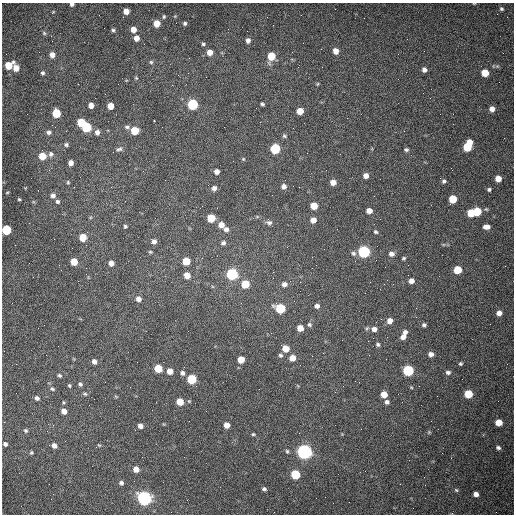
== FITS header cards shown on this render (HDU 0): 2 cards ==
NAXIS1  =                  512 /fastest changing axis
NAXIS2  =                  512 /next to fastest changing axis

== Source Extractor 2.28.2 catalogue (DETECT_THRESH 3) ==
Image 512 x 512 px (HDU 0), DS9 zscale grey, 1 PNG px = 1 image px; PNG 516 x 516 px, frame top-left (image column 1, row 512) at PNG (2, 3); no overlay
Background 1510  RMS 23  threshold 68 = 3 sigma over >= 5 px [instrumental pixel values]
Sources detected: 161; all 161 listed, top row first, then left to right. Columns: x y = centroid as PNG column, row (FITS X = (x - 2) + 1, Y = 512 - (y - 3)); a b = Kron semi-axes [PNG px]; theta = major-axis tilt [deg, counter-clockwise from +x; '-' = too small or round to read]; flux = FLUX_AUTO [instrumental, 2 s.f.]
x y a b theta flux
474 3 4 2 - 1000
72 4 4 3 - 3900
501 9 5 4 - 2400
126 11 5 5 - 12000
53 12 5 3 - 1300
175 16 4 4 - 1400
164 17 5 4 - 2200
157 23 5 5 - 22000
185 23 5 4 - 3100
133 29 5 5 - 14000
113 30 5 4 - 2700
44 33 6 5 - 2600
51 36 3 3 - 1500
136 38 5 5 - 10000
248 40 5 5 - 5900
203 44 5 4 - 2400
336 51 5 5 - 12000
210 52 5 5 - 13000
52 55 6 5 - 9600
271 56 6 5 - 41000
151 62 6 5 - 2600
8 65 6 5 - 35000
16 68 5 5 - 15000
424 70 5 5 - 6200
43 73 5 5 - 3100
485 73 5 5 - 33000
136 78 5 4 - 1800
317 84 6 4 88 1600
105 94 2 2 - 710
193 104 6 6 - 150000
262 104 4 3 - 2600
91 105 5 5 - 11000
110 106 5 5 - 22000
492 109 5 5 - 9000
300 111 5 5 - 20000
56 113 6 5 - 66000
154 121 3 2 - 2800
81 122 6 5 - 45000
86 127 6 5 - 110000
127 127 7 5 -18 3700
293 128 2 2 - 700
135 131 5 5 - 49000
404 131 2 2 - 620
49 132 6 5 - 4700
97 132 6 6 - 6600
284 136 6 5 - 2900
66 145 6 5 - 3400
468 146 9 5 65 69000
119 149 9 5 17 4100
275 149 6 6 - 110000
406 150 5 4 - 2700
51 154 7 6 - 4600
42 156 5 5 - 33000
243 159 5 4 - 1700
71 163 5 4 - 9300
217 171 5 5 - 8100
366 176 5 5 - 9000
498 179 5 5 - 16000
444 181 5 4 - 3100
68 182 5 4 - 1900
333 182 5 5 - 11000
284 186 6 6 - 5900
214 188 6 5 - 5600
489 189 5 4 - 3000
7 192 4 3 - 1400
53 195 6 6 - 6600
19 199 3 3 - 1800
453 199 6 5 - 39000
57 202 5 5 - 3300
314 206 5 5 - 25000
369 211 5 4 - 11000
477 211 6 5 - 50000
471 213 6 5 - 41000
211 218 6 5 - 42000
313 220 5 5 - 11000
269 222 8 6 -6 4700
221 225 6 6 - 11000
125 226 4 4 - 2200
486 227 6 4 -5 8600
226 229 6 6 - 5400
6 230 5 5 - 99000
375 232 5 5 - 2600
83 237 5 5 - 36000
154 241 6 5 - 5300
223 243 5 5 - 4100
150 252 5 4 - 1800
364 252 6 6 - 280000
353 253 7 6 - 3900
391 254 7 6 - 6400
404 258 5 4 - 2100
186 261 5 5 - 41000
74 262 5 5 - 31000
111 263 5 5 - 11000
312 268 2 2 - 770
457 270 5 5 - 43000
232 274 6 6 - 200000
187 275 5 5 - 16000
273 278 2 2 - 700
411 281 5 5 - 8400
245 284 6 5 - 50000
284 284 7 6 - 6900
138 299 5 5 - 7900
317 306 6 5 - 5100
280 308 7 6 - 110000
499 313 5 5 - 8600
381 319 2 2 - 950
390 321 5 5 - 11000
309 325 6 5 - 3300
424 325 5 4 - 3100
300 328 5 5 - 15000
374 329 6 5 - 7900
405 332 5 4 - 4800
403 337 5 5 - 7600
378 344 5 4 - 2700
285 349 6 5 - 26000
431 354 5 5 - 7100
280 355 6 5 - 3400
292 358 6 6 - 17000
241 360 5 5 - 21000
94 361 5 5 - 6800
460 364 4 4 - 2200
158 368 5 5 - 49000
408 370 6 6 - 170000
170 371 5 5 - 16000
448 372 6 5 - 4100
182 373 6 5 - 4300
60 376 6 4 -24 3100
192 379 5 5 - 99000
80 384 6 5 - 3200
69 385 5 4 - 2200
52 389 7 5 -31 3100
85 394 6 5 - 2500
384 394 5 5 - 20000
468 394 6 5 - 49000
116 397 5 3 - 1500
37 398 6 5 - 4300
180 402 5 5 - 28000
387 402 6 5 - 4700
64 411 5 4 - 13000
499 422 5 5 - 25000
226 425 5 5 - 13000
140 426 5 5 - 8100
25 430 5 5 - 2800
429 432 6 4 46 1900
253 434 4 3 - 1800
5 444 5 4 - 4100
54 445 6 5 - 8400
99 445 6 3 -43 1500
498 448 5 4 - 3200
287 451 5 4 - 2100
31 452 4 4 - 2100
304 452 6 6 - 720000
136 469 5 5 - 13000
295 474 6 5 - 91000
121 483 5 5 - 4200
400 484 2 2 - 720
264 489 5 4 - 3600
456 490 5 5 - 2000
476 494 5 4 - 8300
144 498 6 6 - 590000
316 498 2 2 - 3400
At the frame edge (FLAGS 8, measured only in part): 3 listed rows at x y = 474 3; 72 4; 6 230